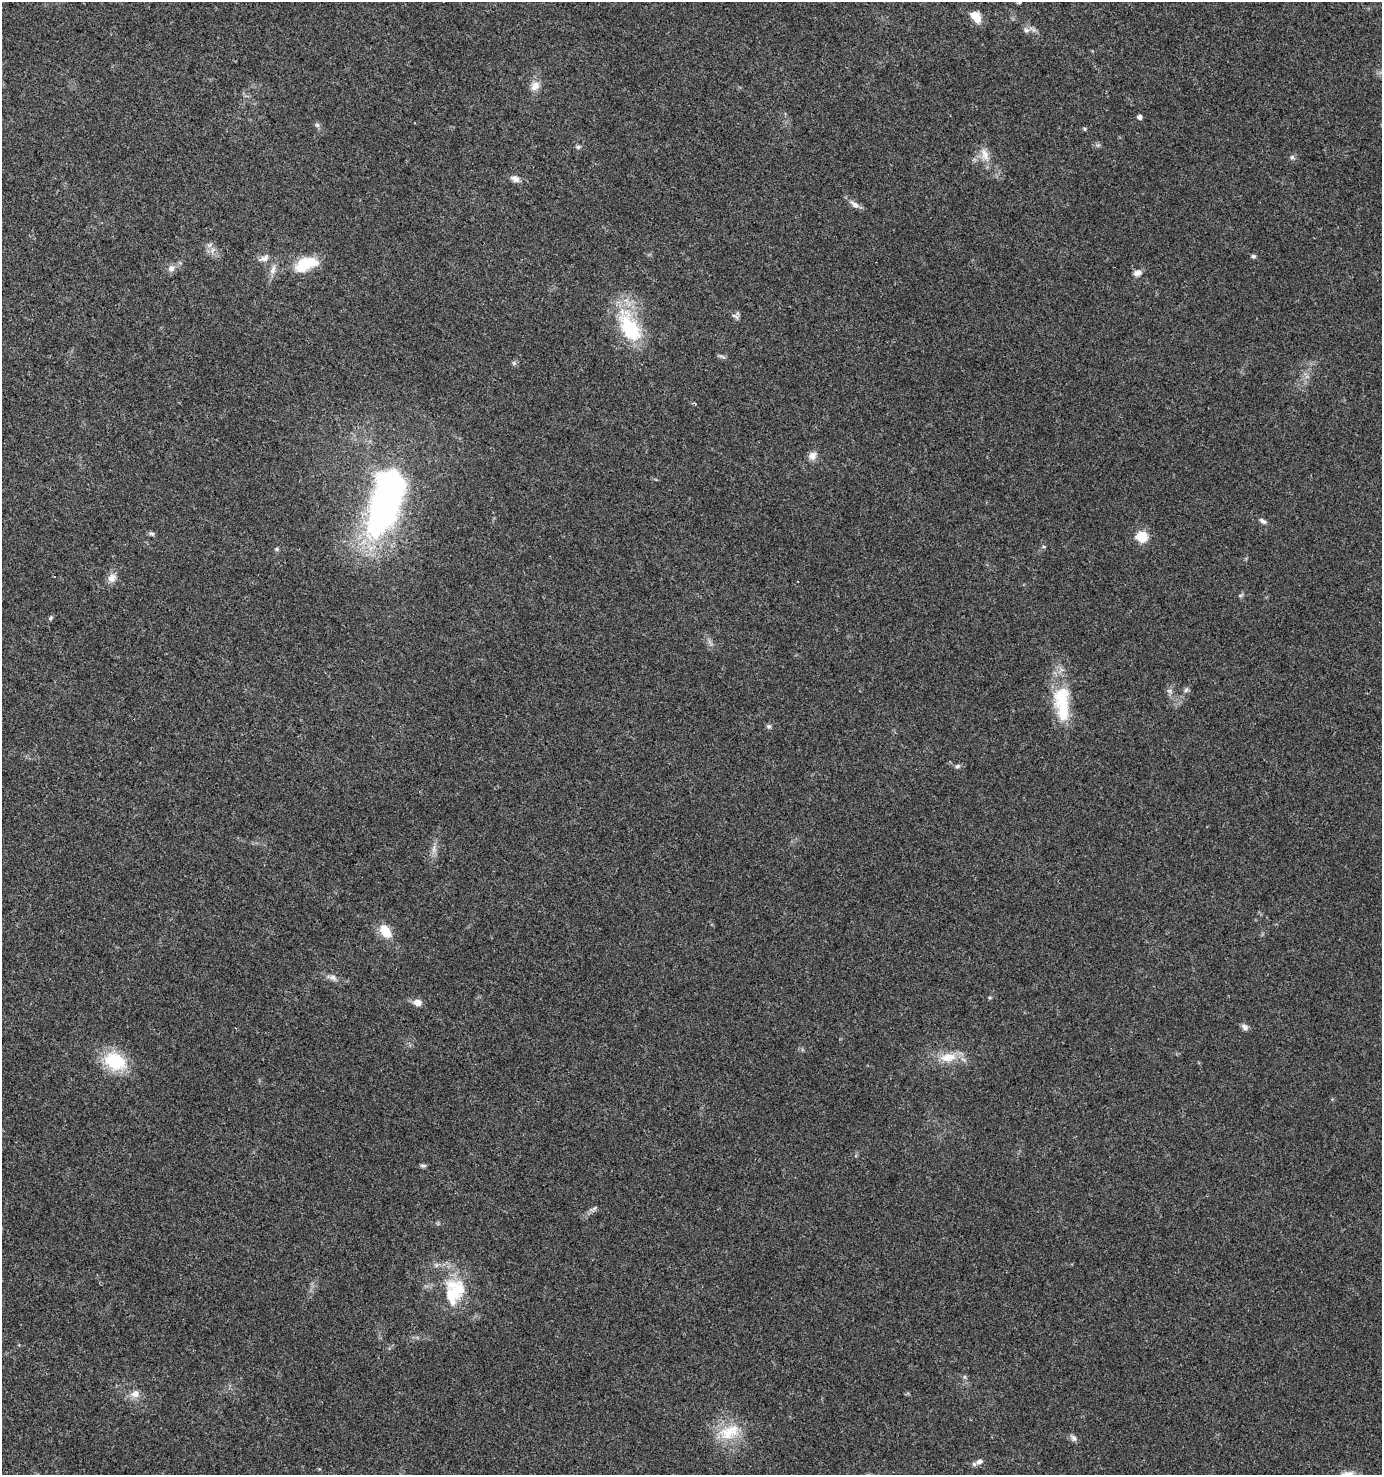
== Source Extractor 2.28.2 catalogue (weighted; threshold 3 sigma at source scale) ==
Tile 11 of 4 x 4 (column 3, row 3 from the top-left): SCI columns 3018-4397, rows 1475-2947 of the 5966 x 5903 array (HDU 1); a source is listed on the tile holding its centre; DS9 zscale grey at full resolution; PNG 1384 x 1477 px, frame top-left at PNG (2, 2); no overlay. Shown black and unused: <1% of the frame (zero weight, under 3 of 4 exposures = <1% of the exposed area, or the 3 px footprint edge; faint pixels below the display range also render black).
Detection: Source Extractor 2.28.2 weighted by HDU 2 'WHT'; one run over the whole footprint, this tile lists its part. Background 0.0416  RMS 0.0036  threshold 0.0164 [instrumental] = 3 sigma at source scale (4.5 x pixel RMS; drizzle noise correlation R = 1.50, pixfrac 1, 0.0396/0.0396 arcsec/px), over >= 5 px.
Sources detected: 54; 2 inside a brighter object's white glare — not listed; the other 52 listed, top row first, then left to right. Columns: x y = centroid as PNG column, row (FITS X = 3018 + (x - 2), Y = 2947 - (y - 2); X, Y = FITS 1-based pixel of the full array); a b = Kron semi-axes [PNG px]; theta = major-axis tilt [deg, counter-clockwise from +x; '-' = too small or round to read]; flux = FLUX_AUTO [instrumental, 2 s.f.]
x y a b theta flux
976 17 14 9 -52 4.8
1026 30 9 6 0 1.3
535 86 14 11 51 3
1139 117 5 5 - 1.3
317 125 7 6 - 0.81
1084 129 5 4 - 0.49
578 147 5 5 - 0.72
985 155 19 10 -76 4
1292 157 7 5 44 0.76
515 179 12 8 -23 2
855 205 15 7 -39 2.1
210 245 8 5 34 1.1
212 250 7 4 71 0.96
1253 256 6 5 - 0.7
264 258 15 8 20 2.2
305 264 30 16 21 12
171 268 10 8 55 1.9
273 270 14 7 71 2.3
1137 273 10 7 19 1.9
735 316 12 4 -31 1
629 327 50 23 -63 25
722 356 11 3 -15 0.75
514 363 7 5 -46 0.7
812 456 11 10 - 2.3
385 503 80 36 76 130
1263 521 11 5 -35 1.2
151 533 9 4 -1 0.74
1142 537 6 6 - 29
277 549 6 5 - 0.58
112 578 13 10 49 2.7
51 618 7 5 49 0.63
1186 690 7 5 46 0.8
1169 691 7 5 -30 0.93
1062 703 48 19 -85 20
768 726 7 6 - 0.83
957 766 7 6 - 0.79
386 931 17 11 -57 6.7
333 977 10 7 -30 1.6
990 998 5 3 - 0.41
417 1002 11 8 -10 2.5
1245 1027 9 7 -37 1.4
948 1057 24 12 6 7.1
115 1061 23 17 -27 20
423 1166 8 5 -1 0.75
594 1209 14 4 33 1.2
452 1295 43 22 83 18
965 1377 6 4 -71 0.57
135 1394 13 10 9 2.7
729 1432 33 19 25 12
1073 1438 11 6 -46 1.3
979 1461 11 7 21 1.6
1347 1474 18 7 11 2.7
Isophote crosses this tile's border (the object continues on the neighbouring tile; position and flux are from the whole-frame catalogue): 1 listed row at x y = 1347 1474